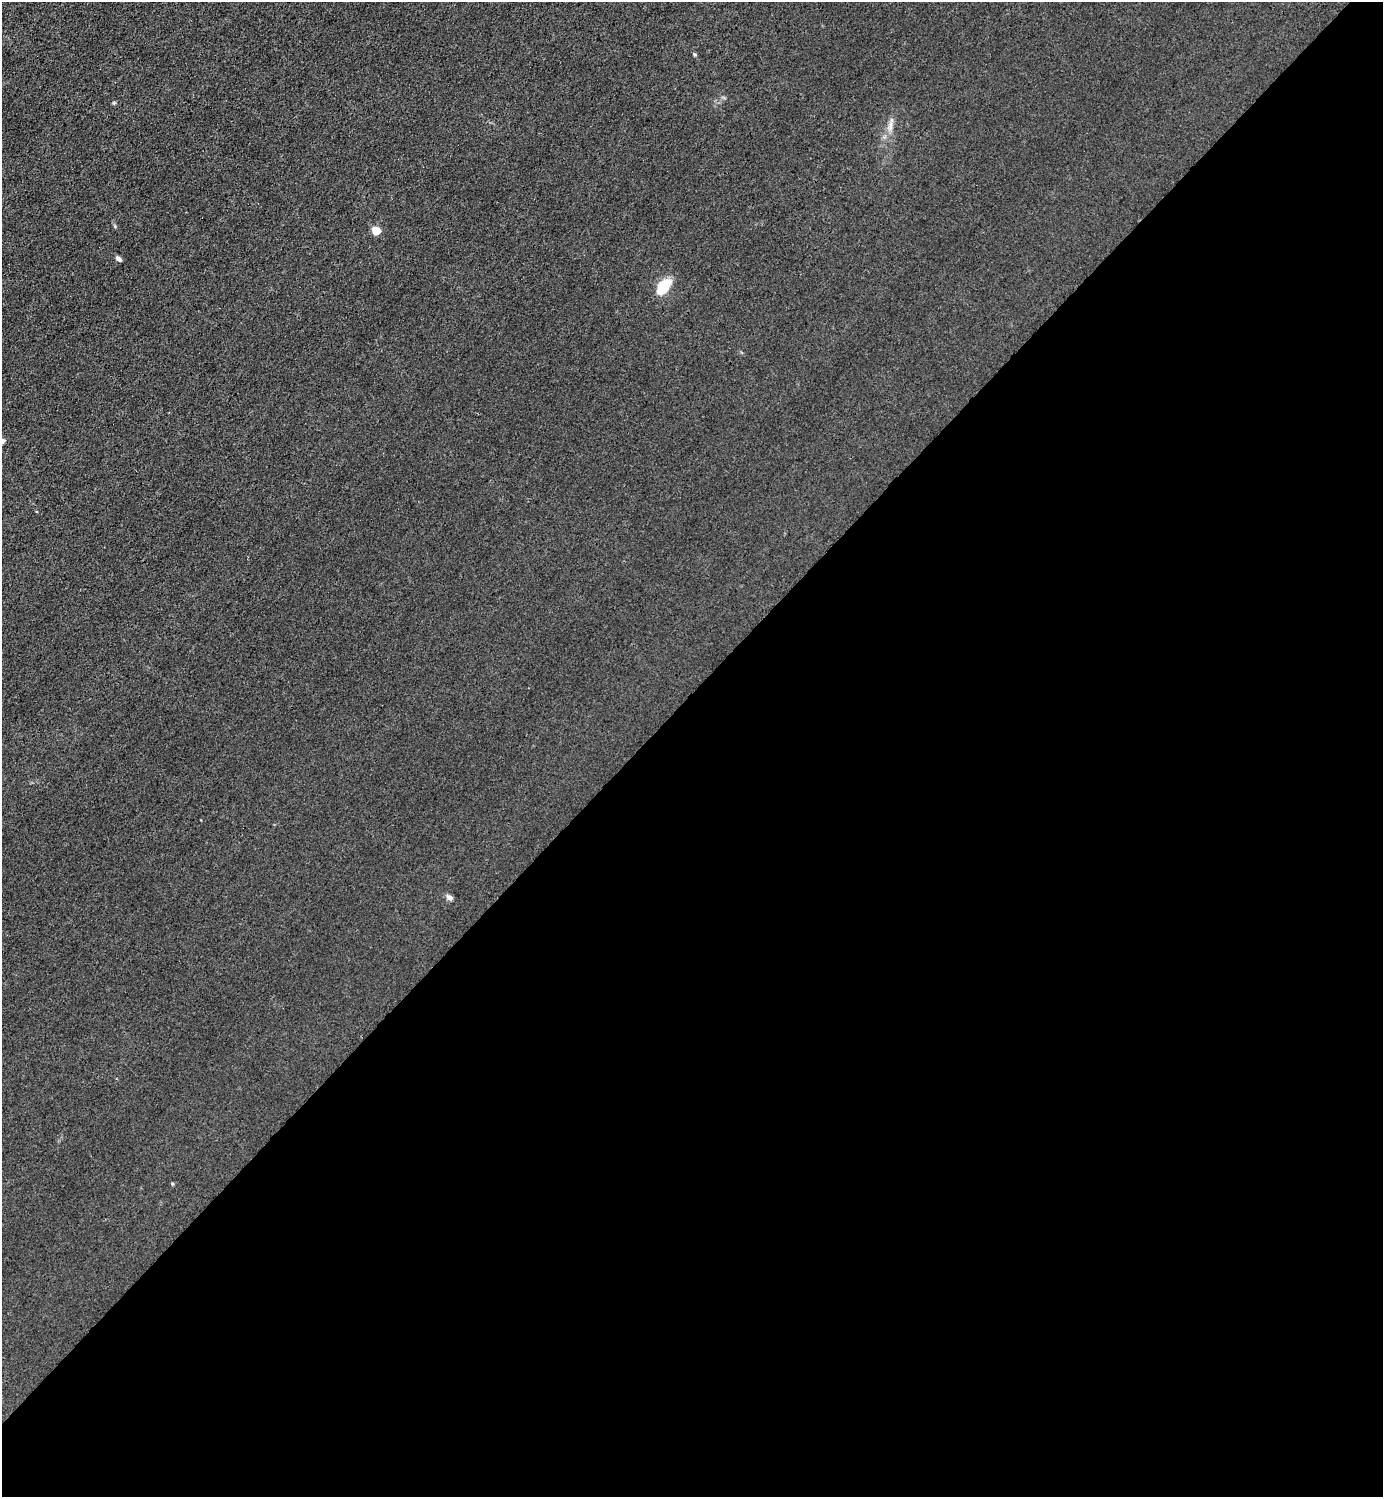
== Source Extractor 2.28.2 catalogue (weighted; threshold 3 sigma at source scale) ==
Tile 15 of 4 x 4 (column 3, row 4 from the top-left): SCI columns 3065-4445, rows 3-1497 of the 5985 x 5985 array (HDU 1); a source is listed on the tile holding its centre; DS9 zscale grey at full resolution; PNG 1385 x 1499 px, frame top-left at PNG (2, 2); no overlay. Shown black and unused: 54% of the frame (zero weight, under 3 of 4 exposures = <1% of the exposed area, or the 3 px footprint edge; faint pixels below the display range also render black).
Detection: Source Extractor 2.28.2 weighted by HDU 2 'WHT'; one run over the whole footprint, this tile lists its part. Background 0.0214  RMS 0.0062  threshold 0.028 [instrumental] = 3 sigma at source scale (4.5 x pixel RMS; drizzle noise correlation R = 1.50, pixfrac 1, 0.05/0.05 arcsec/px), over >= 5 px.
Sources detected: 9; all 9 listed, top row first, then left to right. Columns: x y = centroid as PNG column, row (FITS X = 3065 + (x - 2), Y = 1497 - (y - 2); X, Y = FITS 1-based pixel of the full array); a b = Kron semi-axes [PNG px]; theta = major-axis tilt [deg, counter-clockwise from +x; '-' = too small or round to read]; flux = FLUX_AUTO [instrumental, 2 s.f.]
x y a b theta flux
695 54 5 4 - 0.77
114 103 5 5 - 0.72
890 126 8 5 90 2.1
376 231 5 5 - 22
119 259 8 5 -38 1.8
663 287 22 13 53 14
2 441 6 5 - 2.4
449 897 9 6 -30 2.1
172 1184 4 4 - 0.66
Isophote crosses this tile's border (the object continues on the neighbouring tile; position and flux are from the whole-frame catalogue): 1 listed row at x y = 2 441